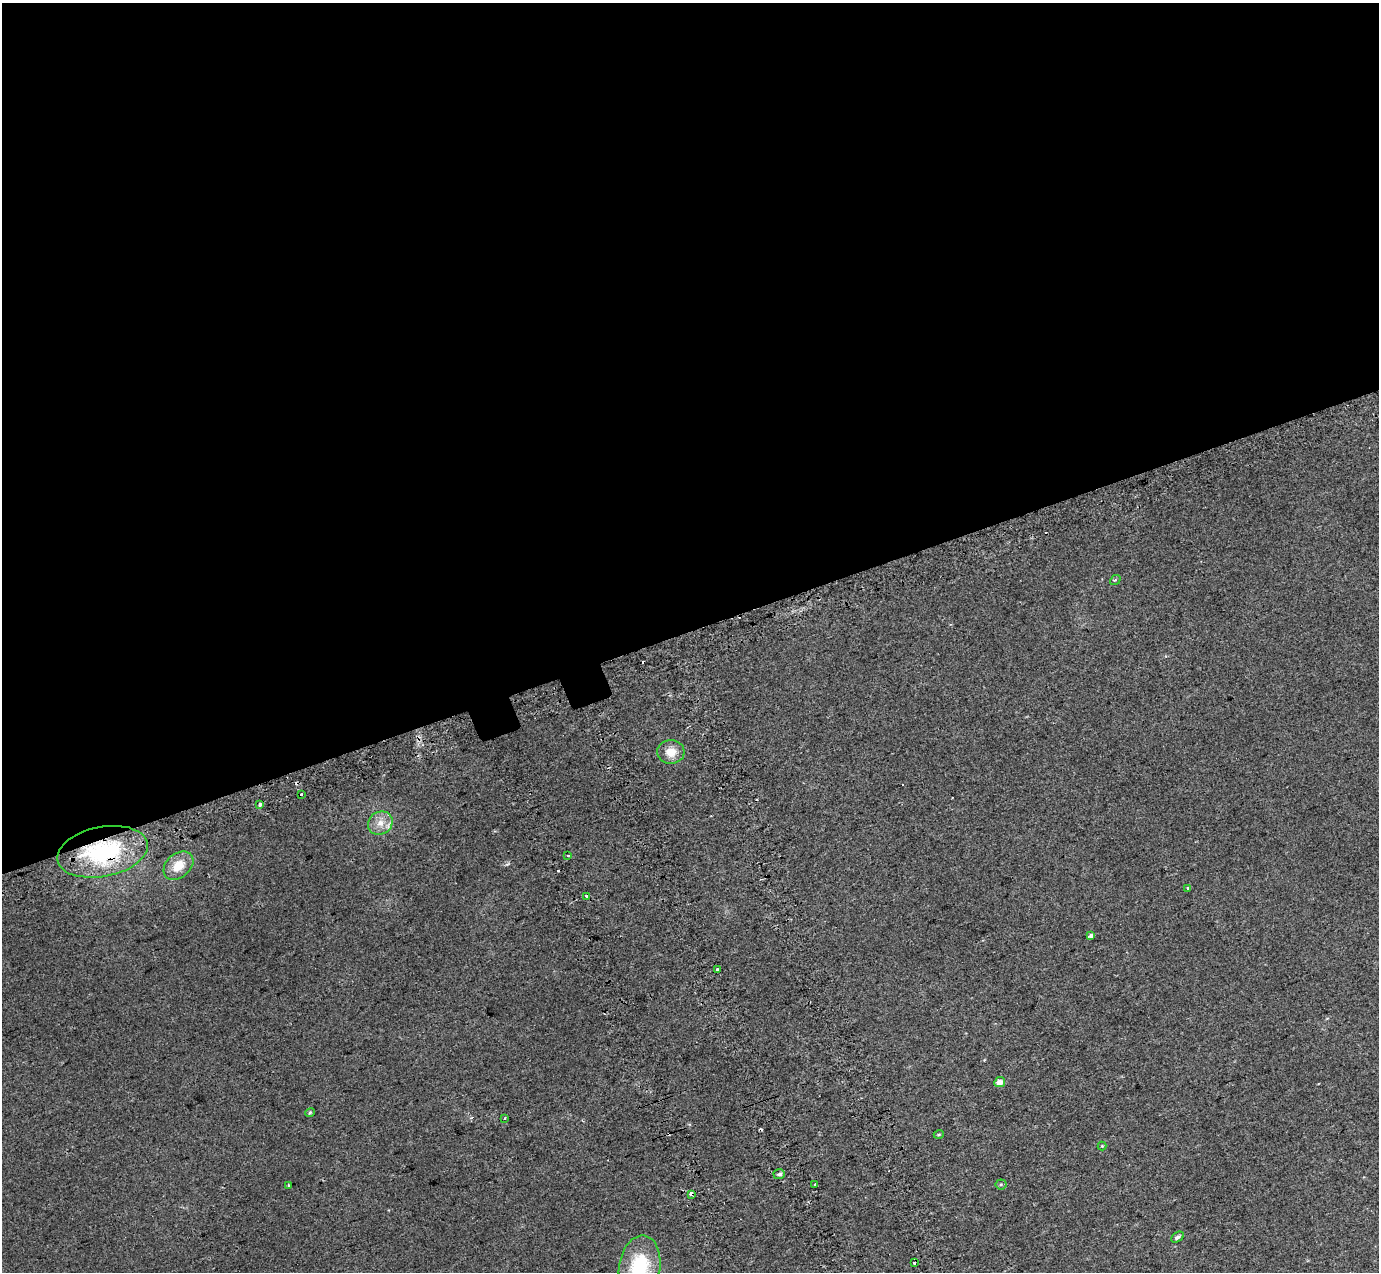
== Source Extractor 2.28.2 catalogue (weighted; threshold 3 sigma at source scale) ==
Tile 2 of 4 x 4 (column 2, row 1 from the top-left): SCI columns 1482-2858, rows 4035-5304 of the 5712 x 5475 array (HDU 1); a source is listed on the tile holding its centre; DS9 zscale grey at full resolution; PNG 1381 x 1274 px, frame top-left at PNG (2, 3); each listed source drawn as its Kron ellipse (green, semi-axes under 4 px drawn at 4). Shown black and unused: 50% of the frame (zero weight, under 2 of 3 exposures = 6% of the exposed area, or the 3 px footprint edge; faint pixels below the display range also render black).
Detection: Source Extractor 2.28.2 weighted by HDU 2 'WHT'; one run over the whole footprint, this tile lists its part. Background 0.02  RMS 0.0071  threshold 0.032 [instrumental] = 3 sigma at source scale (4.5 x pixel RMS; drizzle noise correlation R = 1.50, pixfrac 1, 0.0396/0.0396 arcsec/px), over >= 5 px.
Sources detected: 32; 7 cosmic-ray / hot-pixel residue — neither listed nor drawn; the other 25 listed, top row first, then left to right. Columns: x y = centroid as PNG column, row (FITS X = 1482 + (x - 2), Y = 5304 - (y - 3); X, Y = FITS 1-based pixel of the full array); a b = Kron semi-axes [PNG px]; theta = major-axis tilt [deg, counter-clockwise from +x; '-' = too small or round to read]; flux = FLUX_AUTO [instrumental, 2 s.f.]
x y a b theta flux
1115 580 5 4 - 1.1
671 752 14 12 3 8.9
301 795 3 2 - 3.6
260 804 3 3 - 4.5
380 823 13 11 32 7.3
102 852 46 25 11 76
568 856 3 3 - 3
178 866 17 12 41 11
1188 888 3 3 - 2.8
586 896 3 3 - 3.9
1091 935 4 3 - 8.4
718 970 3 3 - 6.1
1000 1082 5 5 - 4.4
310 1113 5 4 - 0.93
505 1118 3 2 - 0.68
939 1134 5 3 - 0.61
1102 1146 4 4 - 0.64
779 1174 6 5 - 1.9
815 1184 3 3 - 1.6
1001 1184 5 5 - 0.95
289 1186 3 3 - 2.3
691 1194 3 3 - 11
1177 1237 7 4 32 1.7
914 1263 3 3 - 5.8
640 1267 32 20 80 45
Overlapping masked pixels (flux is a lower limit): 2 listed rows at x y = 102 852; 691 1194
Isophote crosses this tile's border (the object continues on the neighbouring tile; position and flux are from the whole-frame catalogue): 1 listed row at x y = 640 1267